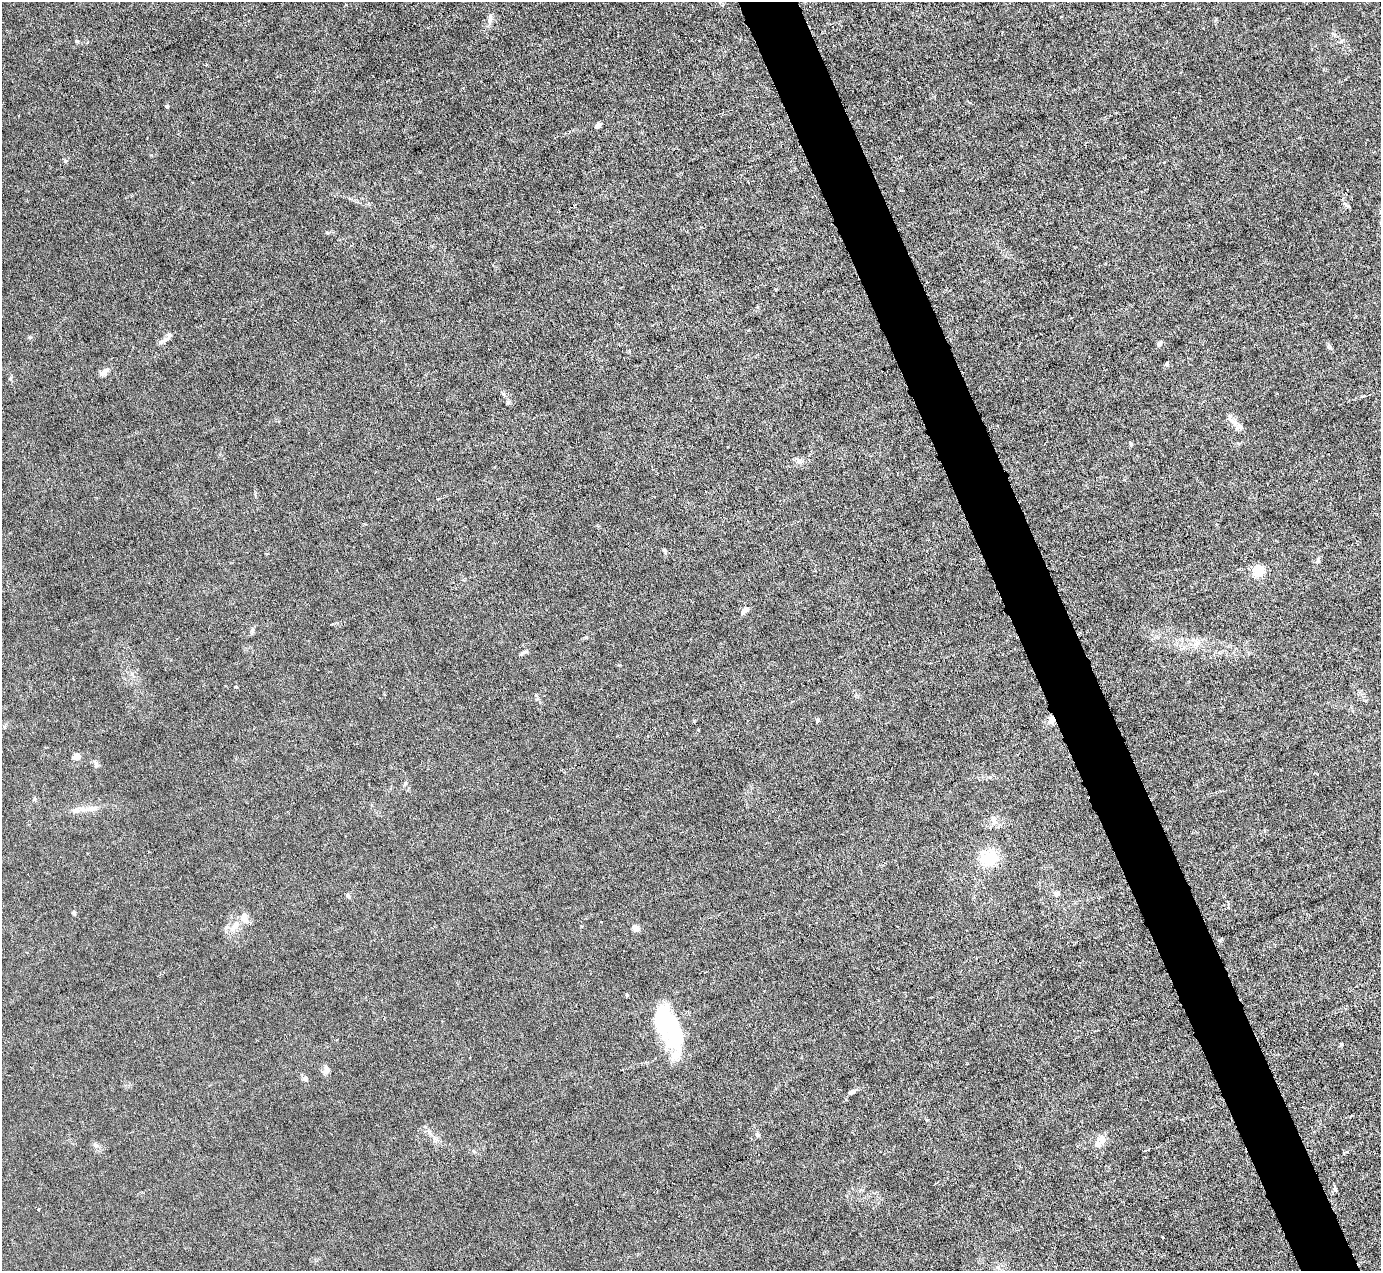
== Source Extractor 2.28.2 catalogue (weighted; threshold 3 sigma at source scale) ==
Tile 6 of 4 x 4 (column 2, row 2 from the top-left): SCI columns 1380-2758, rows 2816-4084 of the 5516 x 5500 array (HDU 1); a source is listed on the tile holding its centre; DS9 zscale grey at full resolution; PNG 1383 x 1273 px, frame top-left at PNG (2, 2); no overlay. Shown black and unused: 4% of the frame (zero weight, under 3 of 6 exposures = <1% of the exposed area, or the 3 px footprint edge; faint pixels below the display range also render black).
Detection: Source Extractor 2.28.2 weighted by HDU 2 'WHT'; one run over the whole footprint, this tile lists its part. Background 0.0209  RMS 0.0027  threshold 0.0112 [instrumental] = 3 sigma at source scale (4.09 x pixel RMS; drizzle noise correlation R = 1.36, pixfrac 0.8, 0.05/0.05 arcsec/px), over >= 5 px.
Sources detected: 62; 3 inside a brighter object's white glare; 1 cosmic-ray / hot-pixel residue — not listed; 2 inside a brighter listed object's ellipse — not listed separately; the other 56 listed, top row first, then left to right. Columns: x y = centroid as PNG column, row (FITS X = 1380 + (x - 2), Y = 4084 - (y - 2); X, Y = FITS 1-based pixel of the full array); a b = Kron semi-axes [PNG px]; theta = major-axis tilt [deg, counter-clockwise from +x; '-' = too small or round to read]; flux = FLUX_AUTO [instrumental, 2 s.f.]
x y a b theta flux
490 19 15 6 85 1.4
77 41 5 5 - 0.37
206 64 4 3 - 0.27
167 106 4 4 - 0.57
598 125 7 4 48 0.93
65 161 6 4 73 0.36
749 330 4 3 - 0.22
30 337 6 4 0 0.37
164 340 21 5 29 1.3
1160 343 8 5 49 0.53
1167 364 6 4 76 0.55
104 372 12 6 40 1.5
10 379 5 5 - 0.38
1370 394 3 2 - 0.26
508 402 6 6 - 0.47
1233 421 22 7 -37 2.1
1131 444 6 4 -85 0.4
799 461 8 6 -27 0.96
664 551 7 5 -62 0.44
1318 560 7 5 76 0.58
1259 571 5 5 - 27
744 610 8 5 35 1.9
252 631 8 6 75 0.62
586 637 5 3 - 0.3
1196 642 18 10 -33 2.8
526 652 11 4 4 0.6
236 687 4 3 - 0.27
1051 720 10 7 74 1.7
817 721 4 4 - 0.56
5 727 6 4 -71 0.37
76 757 6 5 - 3.1
96 765 9 6 -88 0.73
405 783 6 5 - 0.4
92 808 16 7 8 1.9
76 810 11 7 20 1.3
993 820 14 5 -68 1.1
989 858 18 17 - 9.1
1057 894 6 5 - 1.4
348 896 8 5 -40 0.59
74 913 6 4 -69 0.5
235 925 18 8 58 2.9
636 928 7 6 - 2
627 995 4 3 - 0.37
662 1020 30 16 -86 19
1341 1044 5 4 - 0.33
326 1070 10 8 -88 1.5
305 1079 7 7 - 0.81
851 1092 9 5 30 0.95
927 1120 5 4 - 0.29
757 1135 7 6 - 0.58
434 1138 9 4 -89 0.7
1100 1141 19 12 48 2.7
96 1145 9 6 -41 0.85
1346 1152 5 3 - 0.46
1335 1189 9 4 -78 0.49
998 1267 7 5 -68 0.71
Overlapping masked pixels (flux is a lower limit): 1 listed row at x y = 1051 720
Unlisted compact peaks at least as high as the median listed source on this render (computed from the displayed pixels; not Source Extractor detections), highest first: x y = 1346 205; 694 721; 151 155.